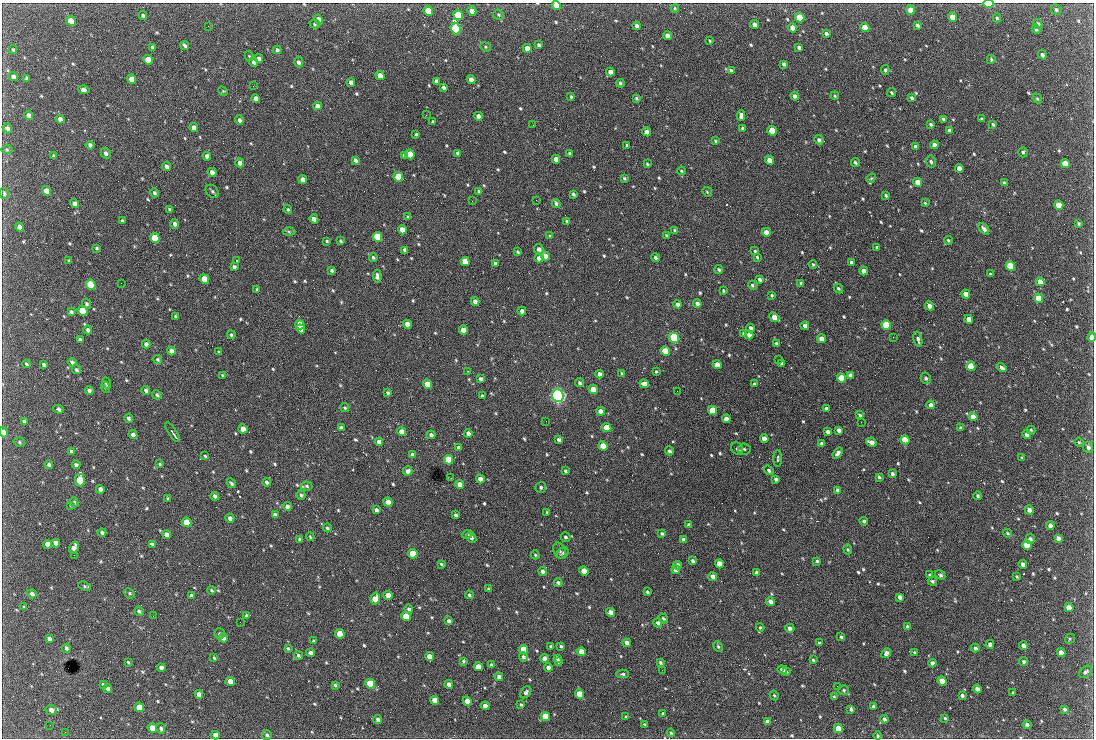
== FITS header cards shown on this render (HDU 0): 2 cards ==
NAXIS1  =                 1092 /fastest changing axis
NAXIS2  =                  736 /next to fastest changing axis

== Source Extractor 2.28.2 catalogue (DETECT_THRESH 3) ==
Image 1092 x 736 px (HDU 0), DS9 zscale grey, 1 PNG px = 1 image px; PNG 1096 x 740 px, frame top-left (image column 1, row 736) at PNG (2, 3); each listed source drawn as its Kron ellipse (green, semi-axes under 4 px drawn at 4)
Background 2680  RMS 47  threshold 142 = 3 sigma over >= 5 px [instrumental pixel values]
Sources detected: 713; of the 713, the 500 brightest by FLUX_AUTO listed and drawn (213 fainter detections omitted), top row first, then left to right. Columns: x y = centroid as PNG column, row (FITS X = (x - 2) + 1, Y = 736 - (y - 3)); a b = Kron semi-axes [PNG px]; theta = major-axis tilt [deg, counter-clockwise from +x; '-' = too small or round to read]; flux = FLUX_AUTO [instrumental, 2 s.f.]
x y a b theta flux
988 4 5 3 - 1.6e+05
556 5 5 4 - 4.5e+04
675 8 4 3 - 3.9e+03
910 10 5 4 - 4.4e+04
1056 10 5 5 - 5.8e+03
428 11 5 4 - 1.2e+05
472 11 5 4 - 2.9e+04
143 15 4 4 - 5.2e+03
458 15 5 4 - 2.1e+05
498 15 5 5 - 4.9e+03
952 17 5 4 - 4.5e+04
800 18 5 4 - 1.5e+05
997 18 4 3 - 4.6e+03
319 20 5 4 - 3.5e+04
71 21 5 4 - 6.1e+04
315 24 5 4 - 4.5e+03
754 24 4 4 - 1.5e+04
1038 24 5 4 - 9.6e+03
917 25 4 3 - 7.8e+03
208 26 2 2 - 5.0e+03
637 26 4 4 - 1.2e+04
792 28 4 4 - 2.0e+04
865 28 5 4 - 7.2e+04
456 29 6 5 - 4.3e+05
1036 29 5 4 - 7.5e+03
826 33 3 3 - 7.8e+03
667 36 4 4 - 2.4e+04
710 41 3 3 - 3.7e+03
539 45 4 3 - 6.6e+03
185 46 4 3 - 7.9e+03
152 47 4 3 - 5.7e+03
485 47 5 4 - 4.1e+03
799 47 4 3 - 8.0e+03
527 48 4 4 - 3.2e+04
13 50 4 3 - 3.7e+03
277 50 4 4 - 8.9e+03
1042 55 5 3 - 9.0e+03
249 56 5 3 - 3.6e+03
259 59 4 4 - 1.5e+04
991 59 4 3 - 3.8e+03
148 60 5 4 - 4.7e+04
254 62 5 4 - 1.0e+04
298 62 5 4 - 9.9e+03
784 64 4 3 - 7.1e+03
885 70 5 4 - 6.2e+03
731 71 4 3 - 7.1e+03
610 72 4 4 - 2.2e+04
380 76 5 4 - 3.9e+04
13 77 5 4 - 1.1e+04
26 78 3 3 - 4.8e+03
132 79 5 4 - 3.1e+04
471 80 4 4 - 2.5e+04
436 81 4 4 - 8.9e+03
351 82 4 4 - 2.1e+04
620 83 4 3 - 5.2e+03
253 86 2 2 - 1.9e+04
444 87 4 3 - 8.7e+03
84 90 5 4 - 1.9e+04
223 91 5 4 - 3.6e+03
891 93 5 3 - 4.5e+03
795 96 4 4 - 1.2e+04
835 96 4 3 - 4.2e+03
571 97 3 3 - 3.8e+03
636 98 3 3 - 5.5e+03
912 98 4 3 - 7.0e+03
256 99 4 4 - 2.0e+04
1037 99 5 4 - 4.7e+03
317 106 4 4 - 1.8e+04
29 115 4 4 - 1.2e+04
426 115 3 2 - 6.5e+03
478 116 4 4 - 2.1e+04
741 116 5 4 - 1.2e+04
60 119 4 4 - 1.3e+04
943 119 4 3 - 7.4e+03
982 119 3 3 - 5.3e+03
239 120 5 4 - 1.0e+04
433 122 3 3 - 4.2e+03
930 124 3 3 - 5.0e+03
993 124 4 3 - 5.3e+03
533 125 2 2 - 3.7e+03
7 128 5 4 - 1.1e+04
194 128 4 4 - 1.6e+04
743 128 4 3 - 5.8e+03
772 131 5 4 - 1.1e+05
949 131 4 3 - 9.6e+03
646 132 4 4 - 1.4e+04
416 134 3 3 - 3.8e+03
819 140 5 4 - 1.0e+04
715 141 4 3 - 3.9e+03
90 145 4 3 - 8.9e+03
627 145 3 3 - 5.4e+03
934 145 4 4 - 1.8e+04
916 147 4 3 - 7.9e+03
7 149 6 4 -1 3.7e+03
1023 152 5 4 - 6.3e+03
106 153 5 4 - 8.9e+03
458 153 4 3 - 7.9e+03
410 154 5 4 - 1.2e+05
570 154 4 3 - 8.0e+03
404 155 4 3 - 8.0e+03
54 156 4 3 - 6.1e+03
207 156 4 4 - 1.4e+04
556 159 4 4 - 2.5e+04
355 160 4 3 - 8.7e+03
769 160 4 4 - 2.5e+04
855 162 4 3 - 5.7e+03
931 162 6 5 - 7.5e+03
240 163 4 4 - 1.4e+04
647 164 3 3 - 4.1e+03
1065 164 5 4 - 7.6e+04
166 167 5 4 - 1.3e+04
959 168 4 4 - 2.0e+04
681 171 4 3 - 4.0e+03
212 172 5 4 - 1.7e+04
398 177 5 4 - 1.1e+05
624 178 3 3 - 4.4e+03
871 178 5 4 - 3.7e+03
302 179 4 4 - 1.9e+04
918 182 5 4 - 4.2e+04
1004 183 4 3 - 6.5e+03
46 191 5 4 - 2.5e+04
212 191 7 5 -45 7.4e+03
479 191 4 3 - 5.2e+03
707 192 5 4 - 4.2e+03
4 193 5 5 - 5.0e+03
154 193 4 4 - 7.1e+03
573 194 4 3 - 5.7e+03
886 195 4 2 - 4.3e+03
536 200 3 2 - 4.1e+03
472 201 2 2 - 6.2e+03
74 203 4 4 - 1.4e+04
556 203 4 3 - 6.2e+03
925 203 4 3 - 3.6e+03
1059 205 5 4 - 5.9e+04
170 209 4 3 - 5.9e+03
288 209 5 4 - 4.3e+03
408 217 4 3 - 5.1e+03
314 219 4 4 - 1.6e+04
122 221 4 3 - 7.4e+03
567 221 3 2 - 4.3e+03
174 224 5 4 - 9.8e+03
1079 224 3 3 - 4.4e+03
19 227 4 4 - 1.3e+04
984 229 6 4 -50 1.3e+04
402 230 5 4 - 4.1e+04
675 230 4 4 - 5.0e+03
289 232 6 4 -1 4.6e+03
766 232 4 4 - 3.1e+04
667 235 4 3 - 5.8e+03
550 236 4 3 - 6.7e+03
377 237 5 4 - 1.9e+05
155 238 5 4 - 1.6e+05
948 240 4 4 - 4.6e+03
327 241 3 3 - 4.0e+03
341 241 4 3 - 4.4e+03
877 247 3 3 - 7.0e+03
97 248 4 3 - 4.6e+03
539 249 5 4 - 1.3e+04
405 250 4 3 - 9.1e+03
755 251 3 3 - 3.8e+03
517 252 4 3 - 4.3e+03
545 256 5 4 - 2.0e+04
373 257 4 3 - 5.8e+03
757 257 4 3 - 4.5e+03
539 258 4 4 - 1.9e+04
655 258 4 4 - 6.8e+03
69 261 3 3 - 5.6e+03
236 261 3 2 - 1.1e+05
465 262 5 4 - 6.3e+04
851 263 4 3 - 8.2e+03
495 264 3 3 - 6.9e+03
813 264 4 3 - 3.6e+03
1010 266 5 4 - 1.9e+05
234 267 4 4 - 9.1e+03
719 269 4 3 - 5.2e+03
332 270 4 3 - 6.5e+03
864 271 4 4 - 2.0e+04
991 274 3 3 - 4.3e+03
377 276 6 3 -86 9.9e+03
204 279 5 4 - 6.8e+04
760 279 4 4 - 8.1e+03
1040 282 4 4 - 3.2e+04
121 283 2 2 - 8.5e+03
801 283 4 3 - 4.6e+03
91 285 5 4 - 2.3e+05
752 285 5 4 - 5.9e+03
838 288 5 4 - 6.0e+03
257 289 4 4 - 3.6e+03
723 291 3 3 - 3.9e+03
966 294 4 4 - 2.6e+04
772 295 4 3 - 4.7e+03
1039 298 5 4 - 7.1e+04
475 301 4 4 - 1.3e+04
86 304 5 4 - 6.6e+03
678 304 4 4 - 1.2e+04
697 304 4 3 - 1.2e+04
929 306 5 4 - 1.8e+04
83 311 5 4 - 8.3e+04
522 311 4 4 - 1.4e+04
71 312 4 3 - 7.1e+03
176 316 3 3 - 4.1e+03
774 317 5 4 - 2.6e+04
969 319 4 4 - 2.7e+04
407 324 4 4 - 2.9e+04
300 325 5 4 - 5.1e+04
886 325 5 4 - 2.0e+05
805 326 4 4 - 1.9e+04
751 328 4 3 - 1.1e+04
301 329 5 4 - 5.4e+04
88 330 4 4 - 1.0e+04
463 330 4 4 - 3.4e+04
744 333 4 3 - 4.8e+03
231 335 4 4 - 5.5e+03
749 335 4 4 - 2.0e+04
893 337 2 2 - 1.5e+04
1092 337 4 3 - 1.7e+04
674 338 5 4 - 4.8e+05
822 339 4 4 - 2.6e+04
918 339 7 4 -76 9.1e+03
80 340 4 3 - 7.6e+03
776 343 4 3 - 6.0e+03
146 344 4 4 - 1.2e+04
171 351 4 4 - 1.6e+04
665 351 5 4 - 1.2e+05
219 352 4 3 - 5.7e+03
778 359 2 2 - 1.2e+04
158 360 5 4 - 4.9e+03
72 362 4 3 - 7.0e+03
26 364 4 3 - 4.6e+03
43 364 4 3 - 5.7e+03
782 364 4 3 - 8.7e+03
717 365 4 4 - 2.9e+04
971 366 5 4 - 7.4e+04
1002 368 5 4 - 8.6e+03
76 370 5 4 - 6.7e+03
468 371 3 2 - 6.8e+03
656 371 3 3 - 4.1e+03
600 374 4 4 - 1.7e+04
622 374 4 3 - 5.8e+03
850 375 4 4 - 9.1e+03
223 376 4 3 - 5.2e+03
842 378 5 4 - 7.2e+04
926 378 6 5 - 6.4e+03
480 379 4 3 - 8.2e+03
107 383 5 4 - 9.4e+03
579 383 4 4 - 6.3e+03
428 384 5 4 - 9.7e+04
644 384 4 4 - 2.5e+04
755 384 4 3 - 6.7e+03
105 387 5 4 - 5.5e+03
593 389 5 4 - 8.1e+04
146 390 4 4 - 9.1e+03
89 391 4 3 - 8.1e+03
677 391 2 2 - 5.7e+03
388 393 4 3 - 5.6e+03
157 395 5 4 - 6.6e+03
482 396 3 3 - 6.3e+03
558 396 6 6 - 1.2e+06
931 405 4 4 - 1.5e+04
345 408 5 4 - 4.8e+03
826 408 3 3 - 6.6e+03
58 409 5 3 - 8.8e+03
713 410 5 4 - 1.2e+05
600 411 4 4 - 2.1e+04
860 415 4 3 - 5.0e+03
973 417 4 4 - 3.3e+04
129 418 4 4 - 7.7e+03
726 419 4 4 - 2.7e+04
24 421 4 3 - 5.9e+03
546 421 2 2 - 6.4e+03
861 422 2 2 - 7.2e+03
341 428 4 3 - 8.4e+03
607 428 5 4 - 9.2e+04
960 428 3 3 - 4.2e+03
243 429 5 4 - 3.3e+04
839 430 4 3 - 1.2e+04
1031 430 4 4 - 4.0e+03
3 432 5 4 - 1.6e+04
172 432 11 2 -56 1.0e+04
402 432 5 4 - 4.5e+04
828 432 4 3 - 1.0e+04
468 433 4 3 - 1.6e+04
1027 434 4 4 - 1.1e+04
133 435 4 4 - 1.9e+04
431 435 4 4 - 9.7e+03
764 439 4 4 - 2.3e+04
559 440 4 3 - 8.4e+03
905 440 5 4 - 1.2e+05
19 442 6 4 -19 5.0e+03
379 442 4 4 - 1.5e+04
871 442 5 4 - 1.9e+04
1079 442 5 4 - 4.0e+03
822 444 3 3 - 9.3e+03
603 446 5 4 - 7.1e+04
458 447 4 4 - 7.5e+03
1088 447 6 5 - 9.8e+03
737 449 6 5 - 6.6e+03
744 449 6 5 - 5.8e+03
71 451 4 3 - 7.7e+03
669 451 4 4 - 8.5e+03
838 453 6 3 51 1.3e+04
412 455 4 3 - 9.5e+03
205 456 4 4 - 3.8e+03
778 458 8 3 89 4.9e+03
1022 458 4 3 - 4.5e+03
449 460 5 4 - 1.3e+05
160 464 3 3 - 4.0e+03
49 465 4 3 - 7.6e+03
76 465 4 3 - 7.4e+03
769 470 5 4 - 7.0e+03
407 471 5 4 - 1.4e+04
565 471 3 3 - 5.5e+03
892 474 4 3 - 7.2e+03
879 477 4 3 - 5.6e+03
451 478 2 2 - 5.1e+03
480 479 4 4 - 2.3e+04
776 479 4 3 - 7.8e+03
80 480 6 5 - 1.3e+05
267 482 4 3 - 8.9e+03
231 483 5 3 - 6.2e+03
459 484 4 4 - 2.3e+04
307 486 6 4 -5 5.6e+03
541 487 5 5 - 5.8e+03
100 489 4 4 - 1.1e+04
838 490 4 3 - 9.9e+03
301 495 4 3 - 6.3e+03
215 496 4 3 - 9.6e+03
978 496 4 4 - 5.7e+03
168 498 3 3 - 4.9e+03
74 502 5 4 - 4.5e+03
388 502 4 4 - 3.6e+04
71 505 3 3 - 3.7e+03
287 506 4 4 - 1.6e+04
376 510 4 3 - 9.5e+03
1029 510 5 4 - 1.4e+04
547 512 4 4 - 3.6e+03
275 515 4 4 - 1.2e+04
456 515 3 3 - 6.5e+03
230 518 4 4 - 1.4e+04
864 521 4 4 - 5.6e+03
187 522 5 4 - 6.6e+04
689 525 4 3 - 7.7e+03
1050 526 4 4 - 1.7e+04
327 528 4 4 - 5.2e+03
102 533 4 3 - 7.2e+03
662 533 4 4 - 5.2e+03
1007 533 4 3 - 4.0e+03
167 534 4 4 - 1.8e+04
467 534 5 4 - 4.7e+03
310 537 4 3 - 3.7e+03
565 537 5 4 - 7.0e+03
471 538 6 4 -52 9.8e+03
1058 538 4 4 - 1.4e+04
300 539 4 3 - 7.4e+03
1030 539 5 4 - 9.2e+03
684 540 4 3 - 9.8e+03
56 543 4 4 - 1.9e+04
48 544 4 4 - 2.1e+04
152 544 4 3 - 2.0e+04
1027 545 5 4 - 9.2e+04
74 548 6 4 70 2.2e+04
848 549 5 4 - 4.0e+03
560 551 9 5 -66 7.0e+03
563 553 6 5 - 5.8e+03
413 554 5 4 - 9.2e+04
74 555 2 2 - 3.9e+03
535 555 4 4 - 4.4e+03
693 561 4 3 - 6.7e+03
817 561 4 3 - 4.7e+03
441 564 4 3 - 4.6e+03
719 564 4 4 - 4.8e+04
677 565 4 3 - 1.3e+04
1023 565 4 4 - 1.8e+04
676 570 4 4 - 1.7e+04
543 571 4 4 - 1.0e+04
584 571 5 4 - 5.9e+04
756 573 3 3 - 8.7e+03
930 575 3 3 - 4.8e+03
940 575 5 4 - 8.2e+03
713 577 4 4 - 1.7e+04
1017 577 3 3 - 3.9e+03
932 581 4 4 - 5.2e+03
558 583 4 4 - 7.1e+03
85 586 7 4 -21 5.1e+03
489 589 3 3 - 4.7e+03
211 590 4 3 - 4.2e+03
647 592 4 3 - 5.1e+03
130 593 6 4 -45 4.7e+03
32 594 5 4 - 9.7e+03
191 595 3 3 - 5.7e+03
388 595 5 4 - 4.4e+04
469 595 4 3 - 4.9e+03
900 597 4 4 - 1.5e+04
375 599 6 4 75 4.4e+04
770 601 4 4 - 1.5e+04
24 607 4 3 - 3.8e+03
1069 608 4 4 - 3.7e+04
409 609 4 4 - 6.8e+03
139 611 5 4 - 6.6e+03
611 612 4 4 - 1.5e+04
153 616 2 2 - 1.0e+04
247 616 4 4 - 8.4e+03
406 616 5 4 - 7.3e+04
663 618 5 4 - 4.3e+03
449 621 4 3 - 9.5e+03
240 622 2 2 - 4.6e+03
658 623 5 4 - 8.0e+03
908 627 4 3 - 9.5e+03
760 628 4 4 - 4.1e+03
790 628 4 4 - 9.6e+03
219 634 5 5 - 5.3e+03
340 634 5 4 - 6.6e+04
841 637 4 3 - 5.0e+03
223 638 5 4 - 1.5e+04
49 639 4 4 - 1.2e+04
1070 639 5 4 - 4.2e+03
314 641 4 3 - 6.2e+03
627 643 4 4 - 1.7e+04
819 643 3 3 - 4.7e+03
990 644 4 4 - 8.0e+03
550 646 4 3 - 3.9e+03
561 646 3 3 - 4.1e+03
718 646 5 4 - 4.7e+03
1023 646 4 4 - 1.2e+04
66 648 4 3 - 7.2e+03
288 648 4 3 - 4.4e+03
975 648 4 4 - 7.9e+03
524 650 5 4 - 8.1e+04
581 652 4 4 - 4.4e+04
915 652 4 3 - 3.7e+03
1061 652 4 4 - 2.2e+04
311 653 4 4 - 1.4e+04
886 653 5 4 - 9.8e+03
298 655 5 4 - 6.1e+03
429 656 4 4 - 2.3e+04
523 657 4 4 - 8.8e+03
214 658 4 3 - 4.1e+03
544 658 4 4 - 1.6e+04
557 658 4 3 - 6.7e+03
813 660 3 3 - 4.1e+03
463 661 4 3 - 4.9e+03
558 661 3 3 - 5.1e+03
1024 661 4 4 - 6.4e+03
128 662 3 3 - 3.7e+03
660 662 4 3 - 5.4e+03
932 663 4 3 - 9.8e+03
491 665 4 3 - 4.0e+03
478 667 4 4 - 3.2e+04
161 668 4 4 - 1.0e+04
548 668 4 4 - 1.6e+04
662 670 2 2 - 6.3e+03
782 670 5 4 - 1.4e+04
786 672 4 3 - 4.5e+03
1086 672 7 5 42 7.3e+03
623 674 6 4 0 4.8e+03
499 677 4 3 - 1.0e+04
230 681 5 4 - 3.0e+04
942 681 5 4 - 5.9e+04
103 684 4 3 - 4.4e+03
370 684 5 4 - 2.3e+05
449 684 4 4 - 1.5e+04
335 685 3 3 - 5.5e+03
837 686 2 2 - 3.9e+03
108 688 4 4 - 1.1e+04
977 689 4 4 - 1.3e+04
844 690 5 5 - 4.7e+03
526 692 6 5 - 8.0e+03
1013 693 3 3 - 3.6e+03
199 694 4 4 - 2.1e+04
579 694 5 4 - 6.5e+04
774 695 5 3 - 3.9e+03
962 696 4 3 - 8.0e+03
834 697 3 3 - 4.2e+03
435 700 4 4 - 3.7e+04
467 701 4 4 - 3.3e+04
521 705 4 3 - 5.0e+03
485 706 4 4 - 2.2e+04
874 706 4 3 - 6.5e+03
139 707 5 4 - 6.9e+04
851 709 4 3 - 6.3e+03
1064 709 4 4 - 6.3e+03
51 710 5 5 - 1.8e+04
663 714 4 3 - 5.9e+03
545 716 5 4 - 8.9e+04
626 717 3 3 - 4.0e+03
945 718 4 4 - 3.6e+03
378 719 4 4 - 8.3e+03
884 719 4 3 - 7.4e+03
767 721 4 3 - 1.0e+04
645 724 4 3 - 4.1e+03
50 725 2 2 - 4.6e+03
1027 725 4 4 - 9.8e+03
152 728 5 4 - 4.4e+04
161 728 5 4 - 7.2e+03
838 729 5 4 - 6.7e+04
65 732 2 2 - 1.0e+04
671 733 4 4 - 4.5e+03
215 735 4 4 - 1.6e+04
267 735 5 5 - 6.0e+03
878 736 4 4 - 4.4e+03
At the frame edge (FLAGS 8, measured only in part): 4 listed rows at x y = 988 4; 556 5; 1092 337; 3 432
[213 fainter detections neither listed nor drawn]